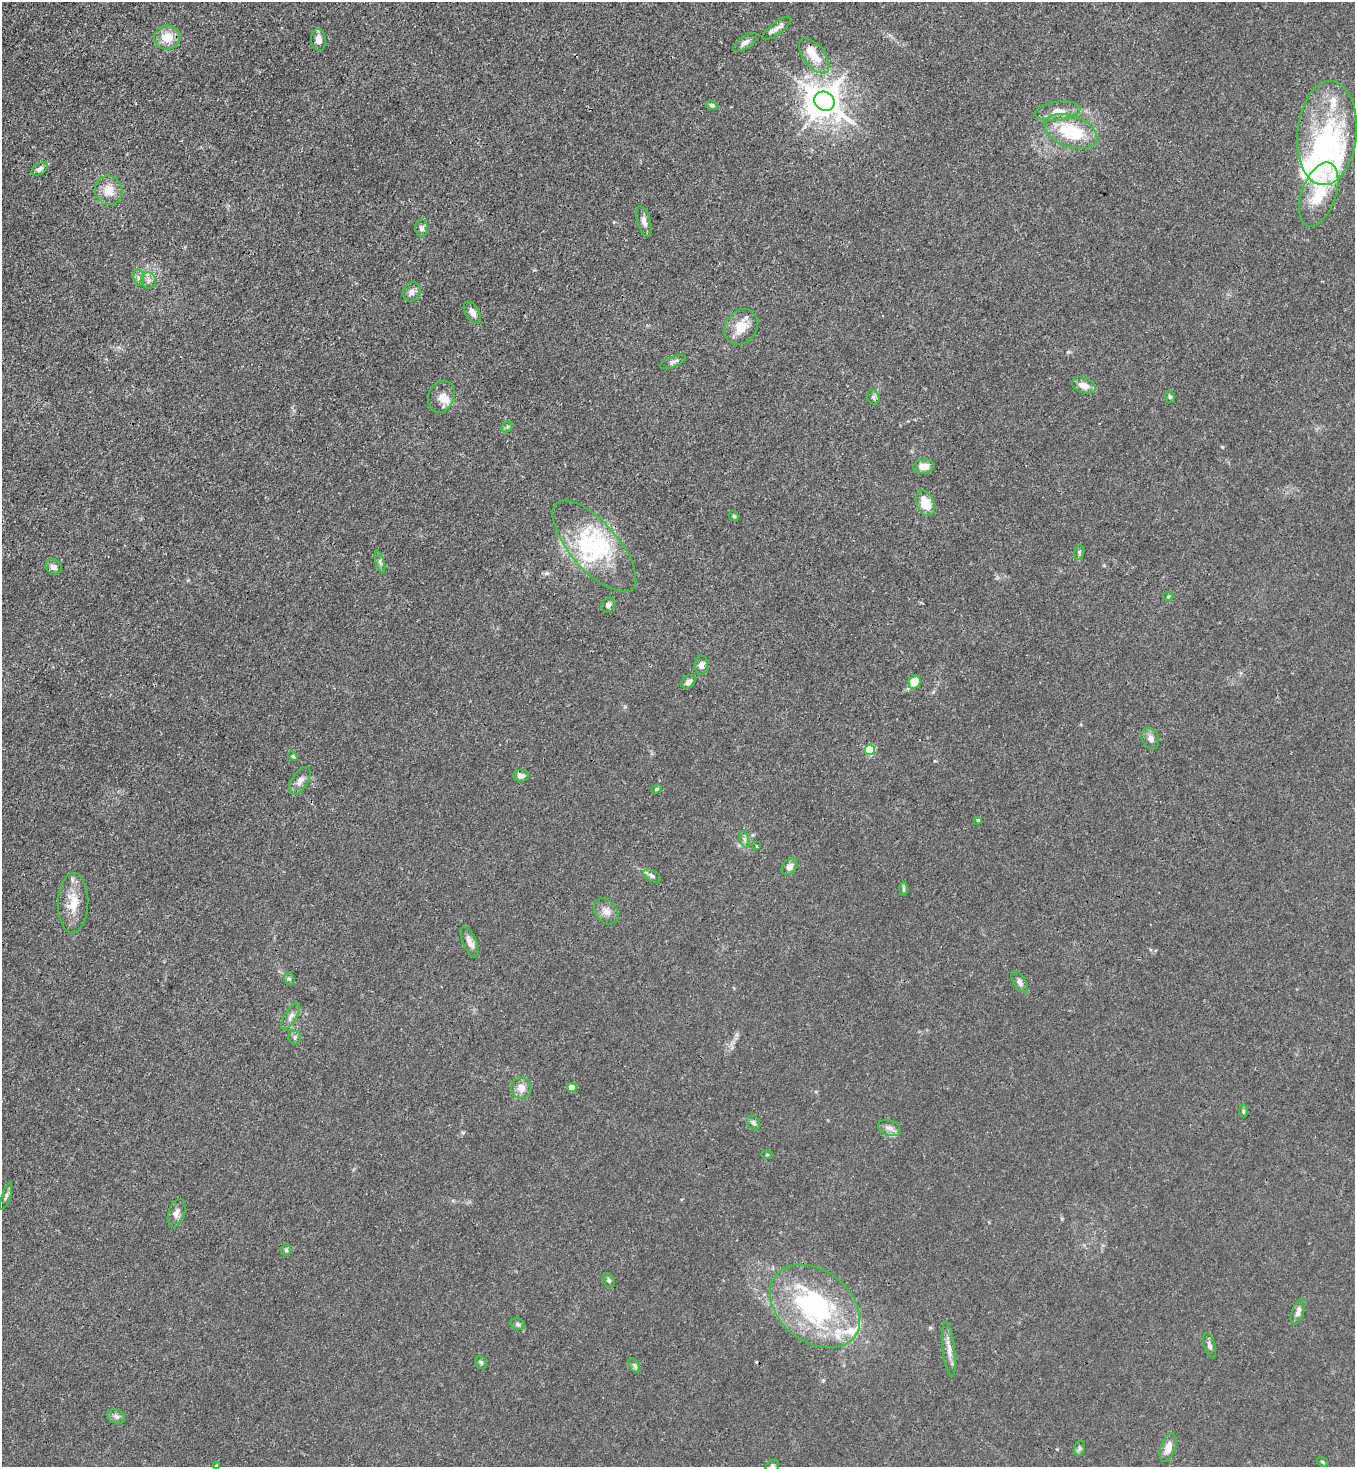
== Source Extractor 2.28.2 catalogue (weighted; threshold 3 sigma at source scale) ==
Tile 11 of 4 x 4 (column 3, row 3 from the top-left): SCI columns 3070-4422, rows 1525-2989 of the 6000 x 5977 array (HDU 1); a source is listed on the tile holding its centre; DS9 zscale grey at full resolution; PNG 1357 x 1469 px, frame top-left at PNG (2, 2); each listed source drawn as its Kron ellipse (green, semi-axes under 4 px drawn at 4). Shown black and unused: <1% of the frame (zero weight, under 3 of 4 exposures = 7% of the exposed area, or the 3 px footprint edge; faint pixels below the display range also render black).
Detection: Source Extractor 2.28.2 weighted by HDU 2 'WHT'; one run over the whole footprint, this tile lists its part. Background 0.0193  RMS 0.0026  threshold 0.0116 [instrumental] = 3 sigma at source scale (4.5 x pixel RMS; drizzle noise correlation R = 1.50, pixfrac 1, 0.05/0.05 arcsec/px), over >= 5 px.
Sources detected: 94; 4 inside a brighter object's white glare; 1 cosmic-ray / hot-pixel residue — neither listed nor drawn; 9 inside a brighter listed object's ellipse — not listed separately; the other 80 listed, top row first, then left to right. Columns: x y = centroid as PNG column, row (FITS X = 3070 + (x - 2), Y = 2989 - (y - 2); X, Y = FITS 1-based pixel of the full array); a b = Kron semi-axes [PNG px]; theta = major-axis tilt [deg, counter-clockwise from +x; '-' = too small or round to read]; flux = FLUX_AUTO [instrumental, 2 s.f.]
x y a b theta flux
777 28 17 6 37 1.4
167 37 13 12 - 4.4
319 40 11 7 -83 1.9
745 43 14 6 36 1.2
814 56 20 10 -53 4.6
824 101 10 9 - 480
712 105 6 4 -20 0.67
1058 111 23 9 8 2.9
1071 132 27 15 -21 14
1327 133 52 30 84 28
39 169 9 5 34 0.81
109 190 15 13 -73 3.6
1319 194 33 17 70 10
644 221 16 6 -74 1.5
422 228 8 6 -89 0.79
139 278 8 5 -81 0.81
149 280 8 7 - 1.1
412 292 10 8 53 1.3
472 313 12 6 -60 1.5
741 327 19 15 52 4.9
673 362 14 5 22 0.93
1084 385 12 7 -21 2.3
441 397 16 12 67 2.7
873 397 7 6 - 0.63
1170 397 6 5 - 0.46
507 427 6 4 45 0.46
924 466 11 7 5 2.6
925 503 13 8 -67 5.5
734 516 5 4 - 0.36
594 546 57 24 -49 21
1079 552 7 5 84 0.45
380 562 12 4 -74 0.63
53 567 8 7 - 1.4
1168 596 5 3 - 0.25
608 605 8 6 66 1.1
701 665 9 7 79 1.3
688 682 8 6 40 1.1
914 682 7 5 56 4.5
1150 738 11 8 -70 1.2
870 750 5 5 - 14
293 756 5 4 - 0.37
521 776 8 6 -5 1.2
300 781 15 8 58 1.5
656 789 5 4 - 0.38
978 820 3 3 - 0.25
745 840 9 4 -71 0.61
757 846 3 2 - 0.23
789 867 9 6 51 1.4
652 876 9 5 -30 0.73
903 889 6 4 88 0.43
73 903 30 15 88 5.9
606 911 14 10 -50 1.9
469 942 16 6 -67 1.6
289 979 6 5 - 0.46
1020 982 12 6 -56 0.99
291 1016 15 6 59 1.2
295 1037 7 6 - 0.59
521 1088 11 10 - 2.2
572 1088 4 4 - 3.1
1243 1111 6 4 -89 0.38
754 1123 8 6 -55 0.66
890 1128 12 7 -21 1.4
767 1155 5 3 - 0.27
6 1196 14 4 72 0.74
176 1213 15 8 72 1.6
286 1250 5 5 - 0.41
609 1281 7 5 -63 0.56
815 1306 50 35 -38 40
1298 1311 13 6 71 1.2
518 1324 7 5 -22 0.54
1210 1345 13 5 -73 0.78
949 1349 27 6 -83 2.2
481 1362 7 5 -68 0.45
634 1365 8 4 -59 0.57
116 1416 9 6 -27 0.86
1080 1448 8 5 73 0.54
1168 1448 15 7 71 2.5
1322 1462 6 4 -22 0.32
216 1466 3 3 - 0.3
772 1466 8 6 56 0.75
Isophote crosses this tile's border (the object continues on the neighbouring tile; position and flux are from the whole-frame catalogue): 2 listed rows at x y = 216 1466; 772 1466